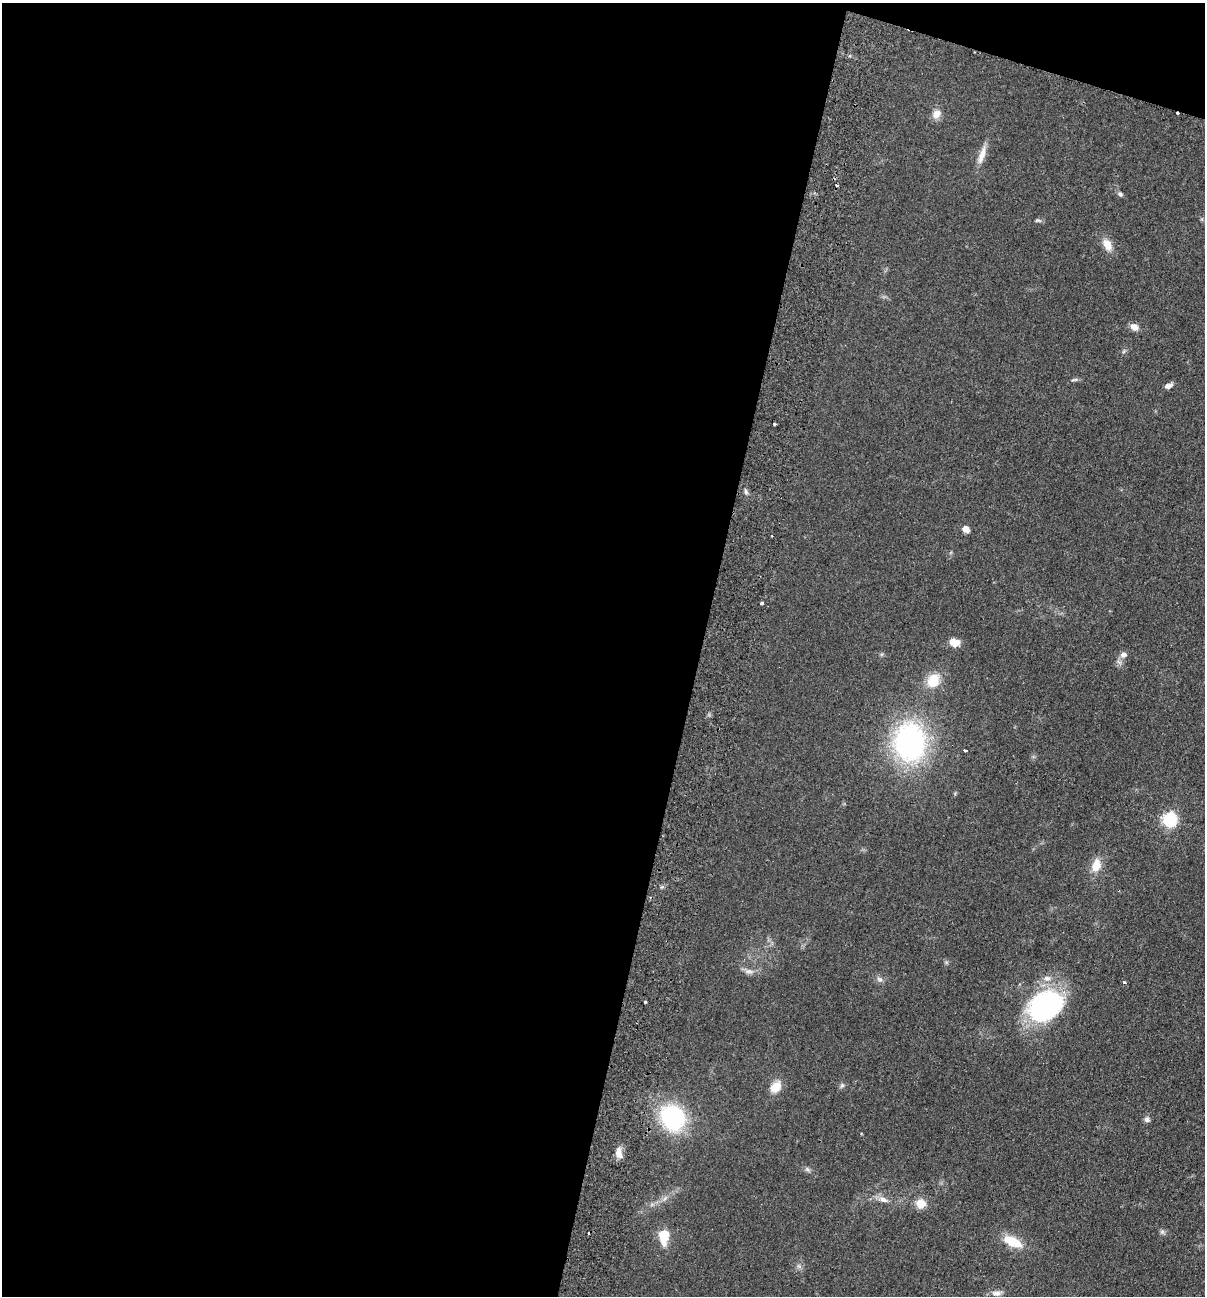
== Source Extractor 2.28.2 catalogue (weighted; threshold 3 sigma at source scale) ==
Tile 1 of 4 x 4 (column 1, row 1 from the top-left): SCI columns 310-1512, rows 3900-5193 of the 5308 x 5212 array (HDU 1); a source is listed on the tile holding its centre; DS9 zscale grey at full resolution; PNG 1207 x 1298 px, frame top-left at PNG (2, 3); no overlay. Shown black and unused: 60% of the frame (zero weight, under 2 of 3 exposures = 3% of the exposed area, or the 3 px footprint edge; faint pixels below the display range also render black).
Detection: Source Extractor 2.28.2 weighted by HDU 2 'WHT'; one run over the whole footprint, this tile lists its part. Background 0.0596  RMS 0.0088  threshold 0.0398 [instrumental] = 3 sigma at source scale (4.5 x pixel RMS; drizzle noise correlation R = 1.50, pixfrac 1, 0.05/0.05 arcsec/px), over >= 5 px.
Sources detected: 41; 1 too faint to see at this stretch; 3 cosmic-ray / hot-pixel residue — not listed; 1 inside a brighter listed object's ellipse — not listed separately; the other 36 listed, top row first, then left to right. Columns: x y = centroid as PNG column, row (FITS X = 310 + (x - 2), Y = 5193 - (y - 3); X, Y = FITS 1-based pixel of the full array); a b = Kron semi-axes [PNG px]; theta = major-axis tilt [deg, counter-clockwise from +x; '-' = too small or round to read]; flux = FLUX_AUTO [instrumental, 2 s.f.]
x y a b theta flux
936 114 13 11 58 6.1
982 154 25 7 74 8.7
1120 194 8 6 -45 2.2
1038 221 10 4 -5 1.6
1107 245 14 9 -66 10
1134 327 10 7 -35 5.5
1074 380 10 4 5 1.7
1168 386 9 6 23 3.5
774 424 3 3 - 1.2
746 492 7 4 -72 1.9
966 529 7 6 - 6.4
761 603 3 3 - 11
954 642 13 9 -14 8.1
1123 655 9 7 18 4
933 680 15 12 62 19
910 742 41 32 -86 160
965 750 4 3 - 3.1
1169 820 6 6 - 190
1096 865 15 10 73 12
749 971 13 6 -8 3.9
879 979 9 5 -27 2.6
1124 982 3 3 - 1.8
645 1002 3 3 - 1.4
1045 1007 39 28 35 120
842 1085 7 4 1 1.5
776 1087 14 10 50 11
673 1118 21 18 -51 110
1147 1119 8 7 - 2.5
861 1134 3 2 - 0.73
619 1153 15 8 -84 6.1
807 1169 7 5 -44 2
883 1200 12 7 -21 4.8
920 1203 12 11 - 9.4
663 1236 7 5 -89 60
1013 1242 20 9 -24 21
996 1293 12 6 -5 3.9